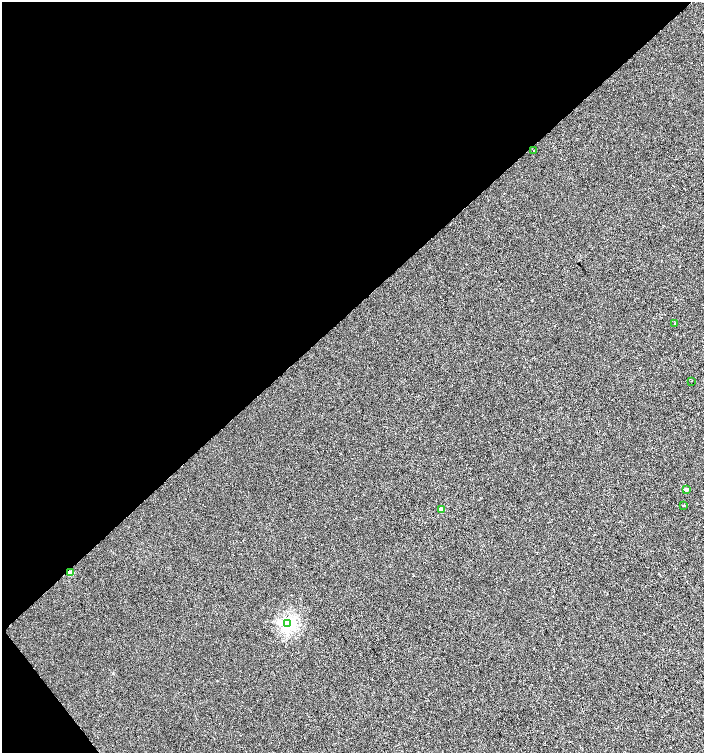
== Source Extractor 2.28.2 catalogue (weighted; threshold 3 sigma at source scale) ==
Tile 5 of 4 x 4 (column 1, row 2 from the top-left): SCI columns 208-1610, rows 3001-4501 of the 5962 x 6005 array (HDU 1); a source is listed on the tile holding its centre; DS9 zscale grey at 2 x 2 block average (1 PNG px = mean of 2 x 2 image px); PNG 706 x 755 px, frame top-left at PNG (2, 2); each listed source drawn as its Kron ellipse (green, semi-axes under 4 px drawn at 4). Shown black and unused: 42% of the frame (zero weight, under 2 of 3 exposures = <1% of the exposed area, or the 3 px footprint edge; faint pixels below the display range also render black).
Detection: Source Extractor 2.28.2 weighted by HDU 2 'WHT'; one run over the whole footprint, this tile lists its part. Background 0.00128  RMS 0.0057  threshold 0.0255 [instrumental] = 3 sigma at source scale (4.5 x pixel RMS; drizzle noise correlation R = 1.50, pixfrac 1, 0.0396/0.0396 arcsec/px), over >= 5 px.
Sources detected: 9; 1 cosmic-ray / hot-pixel residue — neither listed nor drawn; the other 8 listed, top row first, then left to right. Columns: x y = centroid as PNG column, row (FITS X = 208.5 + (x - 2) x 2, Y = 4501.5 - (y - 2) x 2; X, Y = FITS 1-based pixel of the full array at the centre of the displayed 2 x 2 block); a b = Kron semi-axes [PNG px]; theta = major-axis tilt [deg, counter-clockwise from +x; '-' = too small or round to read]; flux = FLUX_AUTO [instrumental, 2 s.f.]
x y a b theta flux
533 150 2 2 - 0.71
675 324 2 2 - 0.65
692 381 2 2 - 0.46
686 490 2 2 - 6.4
684 505 2 2 - 1.4
441 510 3 2 - 20
71 573 3 2 - 17
288 624 4 3 - 310
Overlapping masked pixels (flux is a lower limit): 1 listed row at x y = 71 573